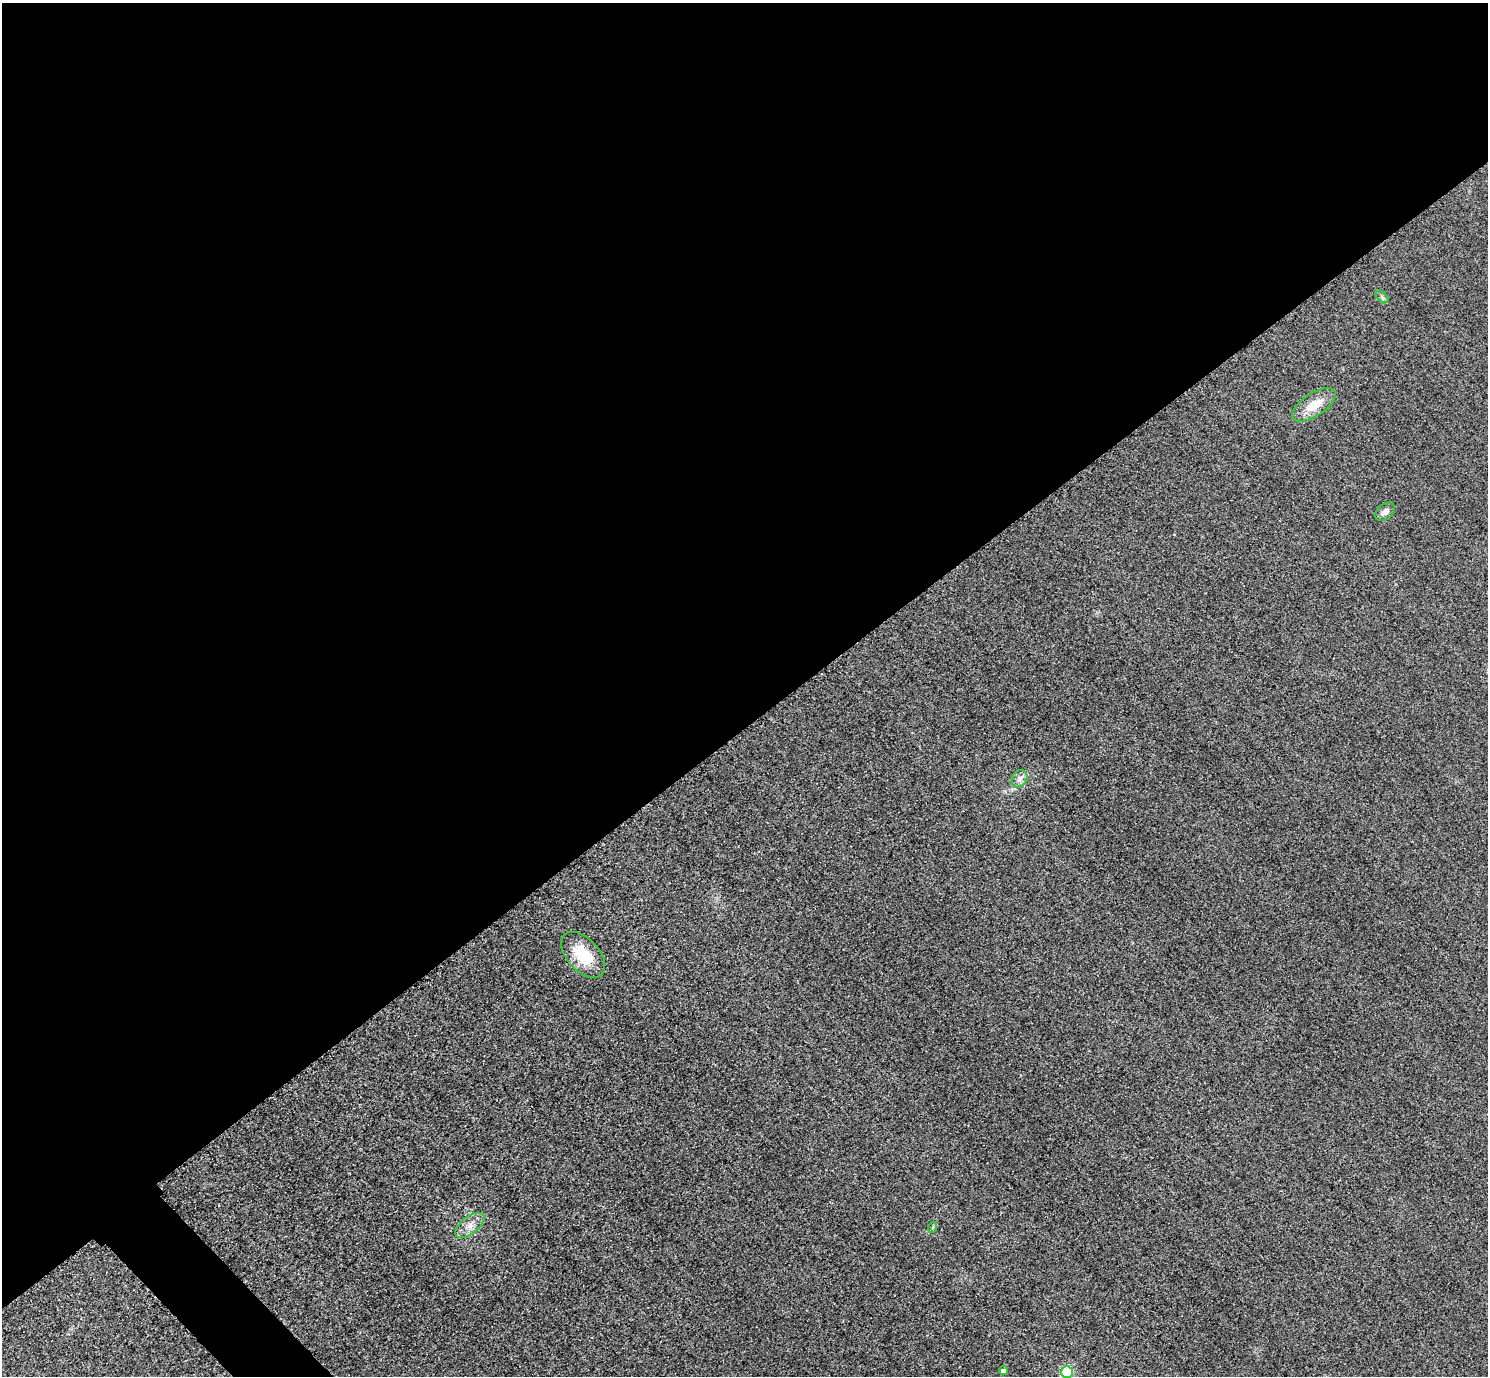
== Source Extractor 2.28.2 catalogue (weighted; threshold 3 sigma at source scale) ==
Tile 2 of 4 x 4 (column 2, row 1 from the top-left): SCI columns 1518-3003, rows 4304-5677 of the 6005 x 6003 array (HDU 1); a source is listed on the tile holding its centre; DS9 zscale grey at full resolution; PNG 1490 x 1378 px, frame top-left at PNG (2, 3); each listed source drawn as its Kron ellipse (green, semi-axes under 4 px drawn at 4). Shown black and unused: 54% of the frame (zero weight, under 3 of 4 exposures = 3% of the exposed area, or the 3 px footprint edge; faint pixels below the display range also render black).
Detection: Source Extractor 2.28.2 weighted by HDU 2 'WHT'; one run over the whole footprint, this tile lists its part. Background 0.0522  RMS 0.016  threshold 0.0729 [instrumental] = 3 sigma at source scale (4.5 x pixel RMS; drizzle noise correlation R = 1.50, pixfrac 1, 0.05/0.05 arcsec/px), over >= 5 px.
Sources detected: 9; all 9 listed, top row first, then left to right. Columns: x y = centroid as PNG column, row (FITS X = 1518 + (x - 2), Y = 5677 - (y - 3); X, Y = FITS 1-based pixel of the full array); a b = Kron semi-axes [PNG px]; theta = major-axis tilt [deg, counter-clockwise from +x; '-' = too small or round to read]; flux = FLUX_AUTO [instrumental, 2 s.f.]
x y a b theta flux
1382 297 7 4 -45 3.1
1314 405 25 11 34 31
1385 512 11 7 36 7.7
1020 779 9 7 54 7
583 955 27 16 -48 56
470 1225 17 8 38 15
933 1227 5 3 - 1.5
1003 1371 4 4 - 7.3
1067 1372 6 6 - 76
Isophote crosses this tile's border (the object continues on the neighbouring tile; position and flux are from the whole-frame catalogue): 1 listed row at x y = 1067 1372